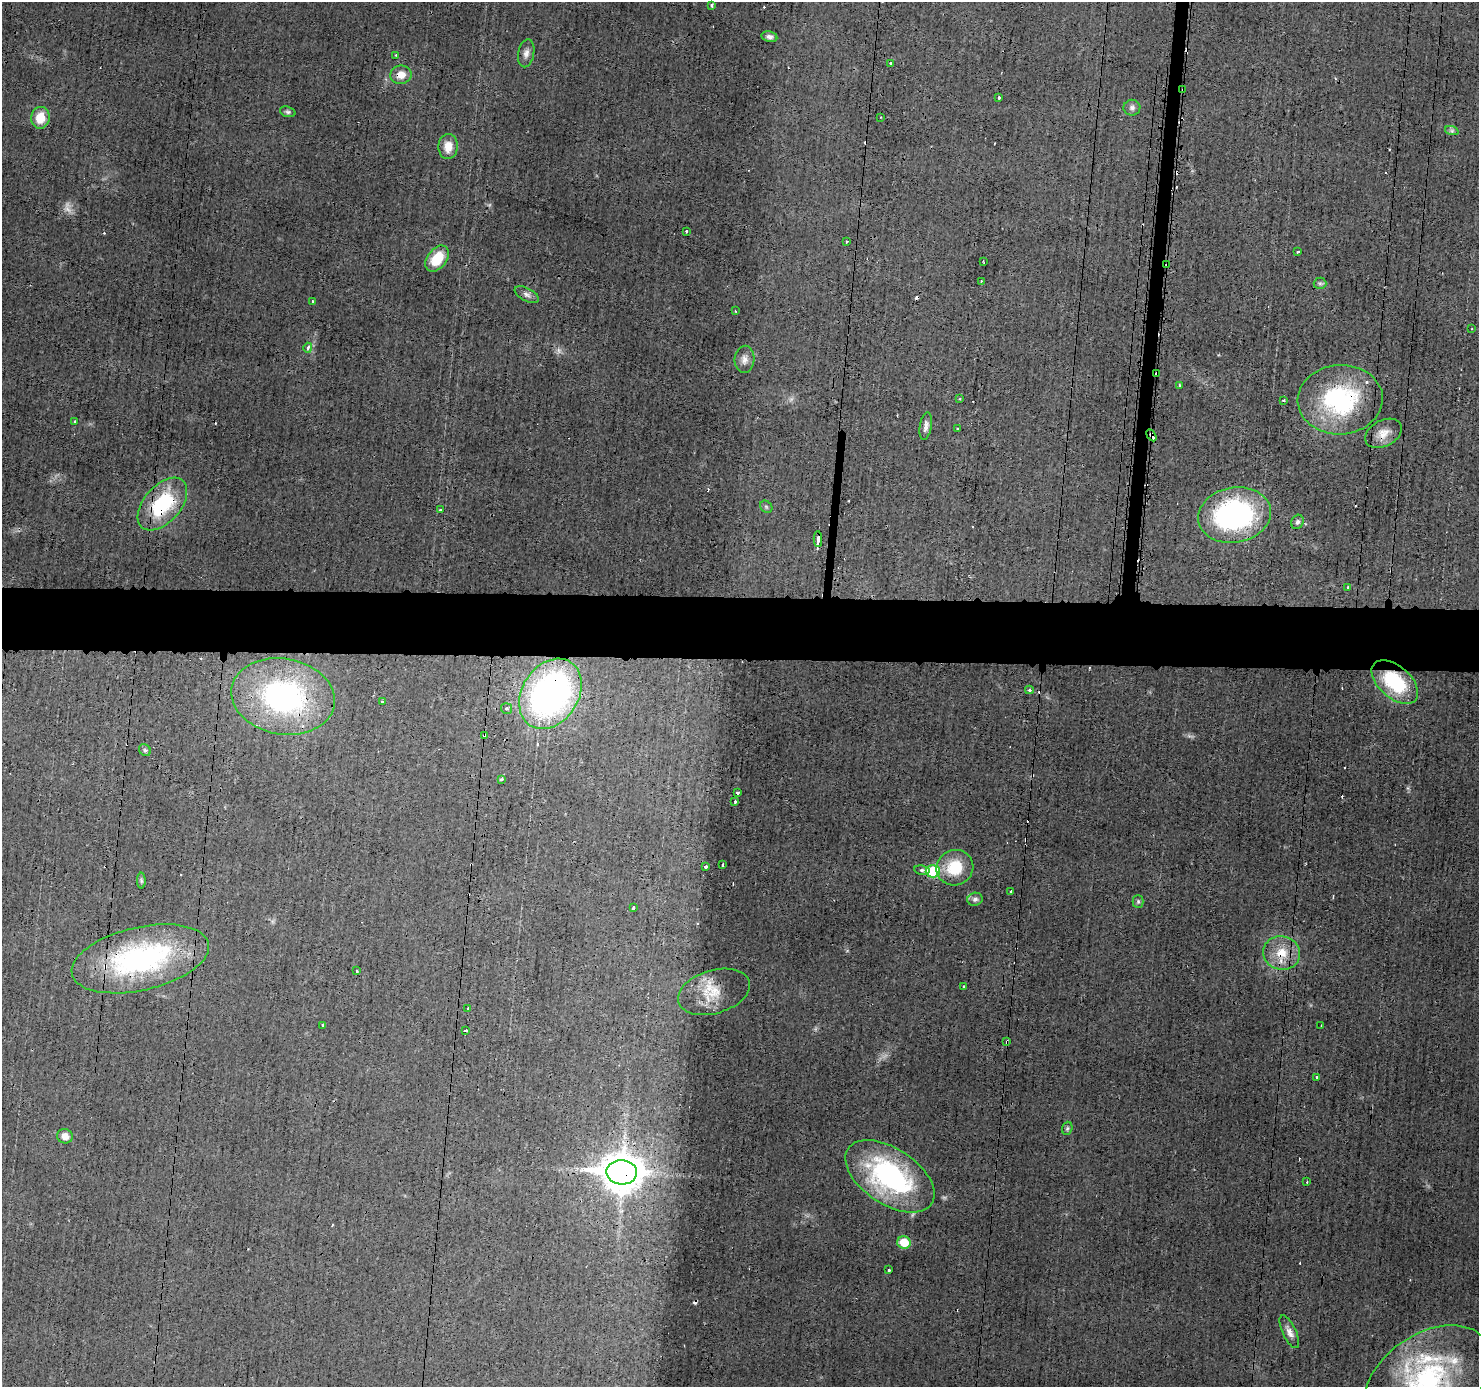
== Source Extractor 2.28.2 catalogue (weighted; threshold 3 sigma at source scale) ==
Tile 5 of 3 x 3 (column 2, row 2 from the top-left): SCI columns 1485-2961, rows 1492-2876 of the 4448 x 4462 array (HDU 1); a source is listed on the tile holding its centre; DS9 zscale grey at full resolution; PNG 1481 x 1389 px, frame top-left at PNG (2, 2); each listed source drawn as its Kron ellipse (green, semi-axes under 4 px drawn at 4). Shown black and unused: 5% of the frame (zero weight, under 3 of 4 exposures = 1% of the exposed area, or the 3 px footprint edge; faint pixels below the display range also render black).
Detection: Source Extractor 2.28.2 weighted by HDU 2 'WHT'; one run over the whole footprint, this tile lists its part. Background 0.0142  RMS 0.0031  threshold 0.0138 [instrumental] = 3 sigma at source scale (4.5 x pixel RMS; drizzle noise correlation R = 1.50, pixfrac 1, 0.05/0.05 arcsec/px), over >= 5 px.
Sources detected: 112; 3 too faint to see at this stretch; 20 cosmic-ray / hot-pixel residue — neither listed nor drawn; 3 inside a brighter listed object's ellipse — not listed separately; the other 86 listed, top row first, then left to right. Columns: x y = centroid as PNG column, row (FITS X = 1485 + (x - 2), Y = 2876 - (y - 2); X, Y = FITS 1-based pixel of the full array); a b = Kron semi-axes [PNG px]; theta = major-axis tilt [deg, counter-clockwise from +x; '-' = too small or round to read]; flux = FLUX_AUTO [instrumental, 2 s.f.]
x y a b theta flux
712 5 4 3 - 0.9
769 37 8 5 -10 1.1
526 53 14 8 79 1.8
396 55 3 3 - 0.29
890 63 3 3 - 0.35
401 75 10 9 - 3.8
1183 90 3 3 - 0.5
999 98 3 3 - 1
1132 108 8 8 - 1.1
288 112 8 5 -18 0.67
881 117 2 2 - 0.27
40 118 11 9 84 5.9
1452 131 7 4 -18 0.71
448 147 12 9 87 4
686 231 3 3 - 0.44
846 241 3 3 - 1
1298 252 4 3 - 0.76
437 259 15 9 53 8.6
983 261 3 2 - 0.26
1167 265 3 2 - 2
981 281 3 2 - 0.4
1320 283 6 6 - 0.69
527 295 13 6 -27 1.3
312 302 3 3 - 0.69
736 311 4 2 - 0.29
1472 329 2 2 - 0.25
308 348 5 4 - 1.2
744 359 13 10 87 2.2
1157 374 3 2 - 0.51
1179 386 3 3 - 1.3
960 399 4 3 - 0.29
1284 400 3 2 - 0.37
1340 400 42 34 3 39
75 421 3 3 - 0.53
926 426 14 6 80 1.5
957 429 3 2 - 0.37
1383 433 20 13 27 3.9
1151 435 6 3 -59 4.4
162 504 31 18 48 26
766 507 7 5 -45 0.56
441 510 4 3 - 0.58
1234 515 36 27 12 64
1297 522 7 6 - 0.84
818 539 7 3 89 2.6
1348 587 3 3 - 3
1395 682 27 16 -41 21
1029 690 4 4 - 0.56
550 694 37 28 57 110
283 696 52 38 -10 69
382 702 3 2 - 0.41
507 708 5 5 - 0.71
484 735 3 3 - 1.4
145 750 6 5 - 0.62
501 779 4 3 - 0.51
738 793 3 3 - 0.7
735 801 3 3 - 0.52
723 865 3 3 - 0.77
706 867 3 3 - 1.3
955 868 18 17 - 11
922 870 8 4 -8 0.78
933 871 7 6 - 21
141 881 8 4 90 0.55
1011 891 3 3 - 0.78
975 899 8 6 13 1
1138 901 6 5 - 0.6
633 908 4 3 - 0.93
1282 953 18 16 -15 7.6
140 959 70 31 13 59
357 971 3 3 - 0.91
964 986 3 2 - 0.35
714 992 37 21 17 9.8
468 1008 3 2 - 0.77
1321 1025 2 2 - 0.21
323 1026 3 2 - 0.56
466 1031 3 3 - 2.3
1007 1042 4 3 - 0.69
1317 1078 3 3 - 3.6
1067 1128 7 5 69 0.59
65 1136 8 7 - 2.2
622 1172 15 12 -3 780
890 1176 50 28 -33 56
1307 1182 3 2 - 0.35
904 1242 7 6 - 7.4
889 1270 3 3 - 1.4
1289 1332 18 7 -65 2.1
1427 1381 71 46 36 65
Overlapping masked pixels (flux is a lower limit): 19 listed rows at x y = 401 75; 1183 90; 1167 265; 1157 374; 1340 400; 1383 433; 1151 435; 162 504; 1395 682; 550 694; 283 696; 484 735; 1282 953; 140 959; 1007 1042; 622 1172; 890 1176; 904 1242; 1427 1381
Isophote crosses this tile's border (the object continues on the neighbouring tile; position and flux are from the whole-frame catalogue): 1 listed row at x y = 1427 1381